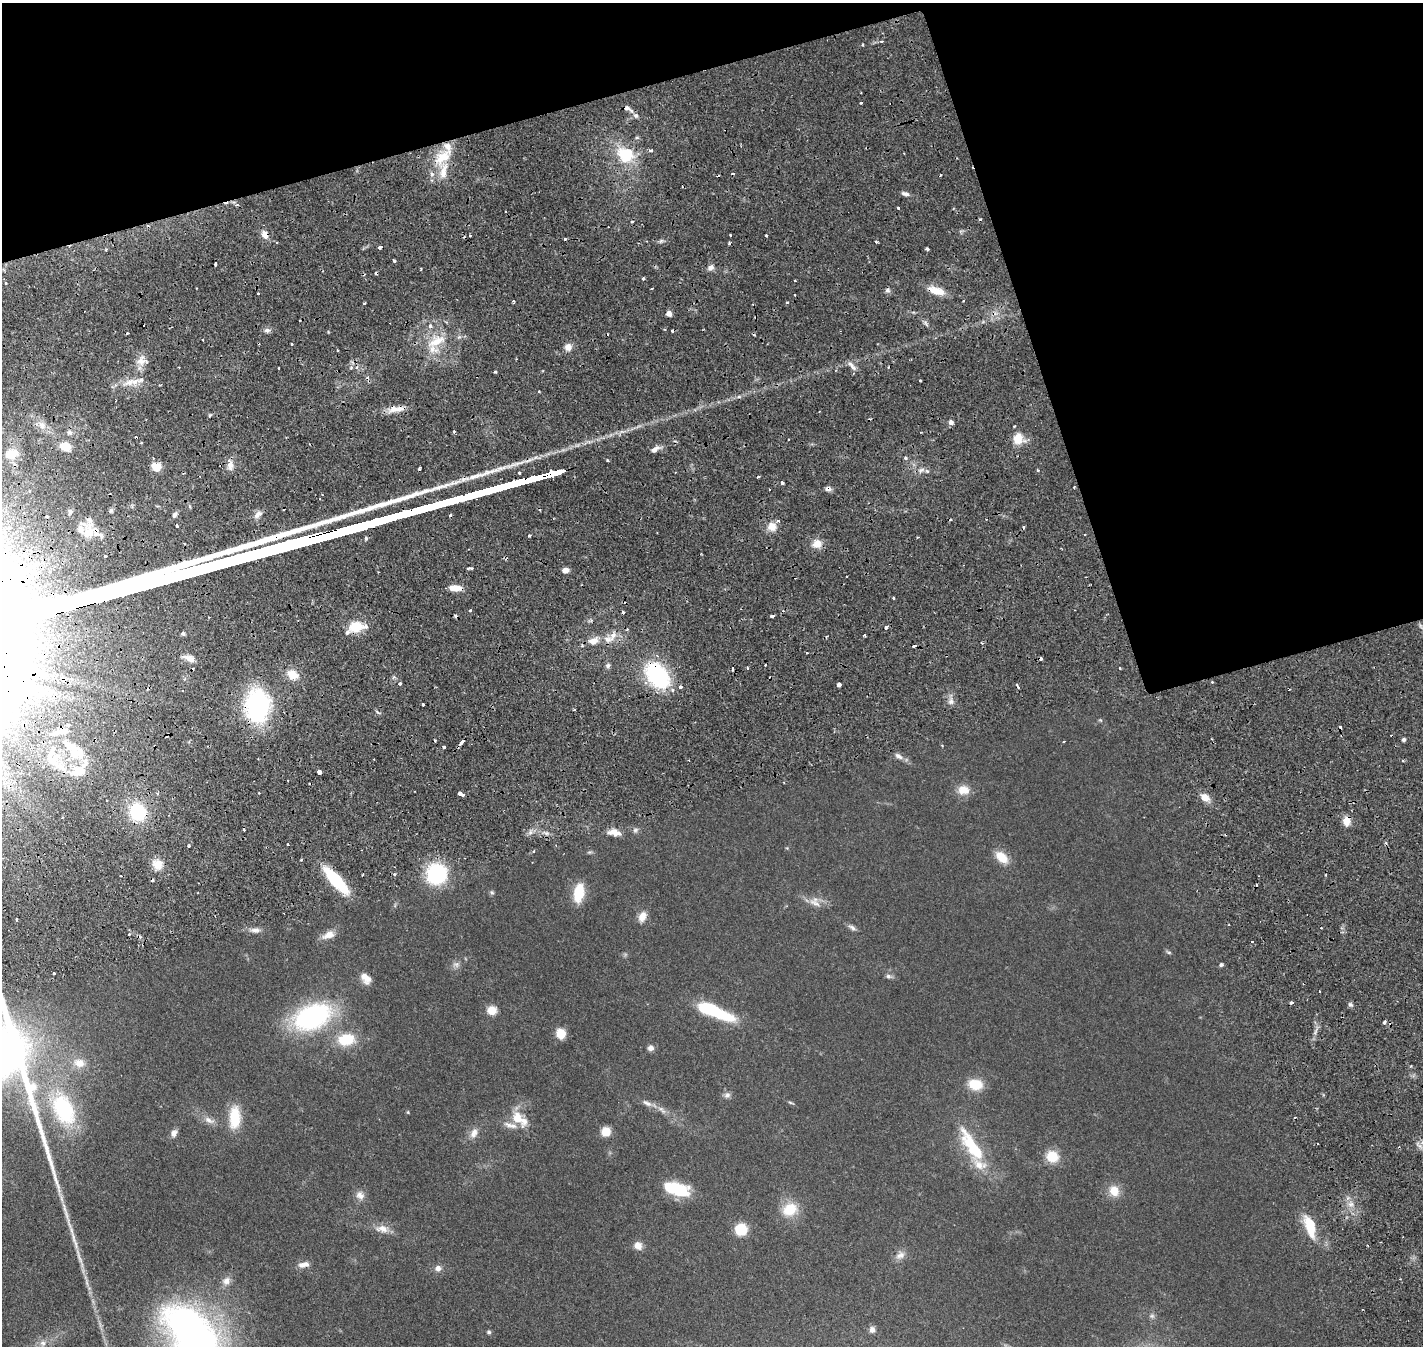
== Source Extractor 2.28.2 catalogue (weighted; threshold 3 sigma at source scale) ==
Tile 3 of 4 x 4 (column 3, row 1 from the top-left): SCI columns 3106-4526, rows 4500-5843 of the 6205 x 6198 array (HDU 1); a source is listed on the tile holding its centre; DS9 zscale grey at full resolution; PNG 1425 x 1348 px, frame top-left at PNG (2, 3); no overlay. Shown black and unused: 20% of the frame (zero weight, under 2 of 4 exposures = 12% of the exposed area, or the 3 px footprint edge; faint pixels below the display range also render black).
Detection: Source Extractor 2.28.2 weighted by HDU 2 'WHT'; one run over the whole footprint, this tile lists its part. Background 0.133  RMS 0.0063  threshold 0.0285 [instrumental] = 3 sigma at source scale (4.5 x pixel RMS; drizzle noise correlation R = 1.50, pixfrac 1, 0.05/0.05 arcsec/px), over >= 5 px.
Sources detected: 269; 1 inside a brighter object's white glare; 48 cosmic-ray / hot-pixel residue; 1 long thin detection or spike segment (spike, bleed or trail) — not listed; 16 inside a brighter listed object's ellipse — not listed separately; the other 203 listed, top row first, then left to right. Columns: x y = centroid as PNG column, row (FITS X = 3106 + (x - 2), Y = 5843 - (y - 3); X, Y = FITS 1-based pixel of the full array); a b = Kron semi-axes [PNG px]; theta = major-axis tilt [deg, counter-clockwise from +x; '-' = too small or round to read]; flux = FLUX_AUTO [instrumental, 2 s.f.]
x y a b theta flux
881 41 4 3 - 1.1
863 45 3 3 - 0.83
861 103 3 2 - 0.84
627 108 10 6 -19 2.3
636 115 8 4 -8 1.3
651 150 3 3 - 1.2
626 154 17 14 -15 24
442 157 28 14 36 16
905 194 10 5 -15 2
898 208 3 3 - 1.2
632 222 4 3 - 0.81
265 235 11 7 -61 4.2
470 235 3 2 - 0.72
766 236 3 2 - 0.86
565 239 3 3 - 1.1
876 242 4 3 - 0.7
380 247 4 3 - 2.5
927 249 4 3 - 1.7
106 250 3 3 - 0.91
394 261 3 3 - 2.2
215 264 4 3 - 6.7
711 267 7 6 - 2.7
643 278 3 3 - 1.3
6 283 3 3 - 0.9
652 288 3 2 - 0.59
888 290 6 6 - 1.4
936 291 22 9 -17 8.4
258 293 3 2 - 1.3
963 300 3 2 - 0.77
513 301 3 3 - 1.2
364 303 3 3 - 1.6
669 313 4 4 - 4.9
299 320 3 2 - 0.63
430 326 5 4 - 1.6
267 330 8 6 1 1.9
437 341 24 9 26 11
291 344 3 3 - 0.99
568 347 7 7 - 4.5
141 361 14 11 47 5.6
852 366 16 5 -47 2.7
279 368 2 2 - 0.71
351 368 4 3 - 0.8
495 372 3 3 - 1.2
920 380 3 2 - 0.77
130 382 13 8 24 5.4
539 391 2 2 - 0.67
739 396 5 4 - 1.1
395 409 21 8 6 6.7
951 422 6 5 - 2.2
42 425 11 8 -70 4.1
454 431 3 3 - 1
69 432 8 6 1 1.9
1018 439 11 9 82 9.6
66 447 11 9 -18 9.5
655 450 10 6 37 3.1
11 454 17 10 13 7.2
153 458 4 3 - 0.76
905 458 4 3 - 1.5
230 465 12 8 -87 4
156 467 9 7 -36 9.1
921 470 8 4 36 1.7
519 473 3 3 - 1.2
758 477 3 2 - 0.67
782 483 3 3 - 2.5
1074 487 3 3 - 0.73
828 489 7 6 - 2.4
29 491 4 3 - 0.78
111 510 6 4 89 1.1
24 513 4 4 - 1.2
175 514 8 5 51 1.7
177 526 4 2 - 1.5
772 527 11 10 - 6
89 532 18 13 51 9.8
529 536 3 3 - 0.97
817 544 12 10 5 5.5
106 556 3 3 - 1.5
469 568 5 3 - 2.7
565 570 6 5 - 3.5
50 572 3 2 - 1.1
455 588 16 7 -3 5.7
893 598 3 3 - 1.1
470 610 3 3 - 1.5
623 612 3 3 - 1.3
772 616 4 3 - 6
356 627 16 11 16 14
887 627 4 3 - 1.8
183 633 5 4 - 1.1
865 634 3 2 - 0.88
607 639 13 8 2 5.3
593 641 13 9 10 5.5
982 643 4 3 - 0.94
914 646 4 3 - 6.8
190 659 15 8 -33 4.1
608 666 6 6 - 1.4
748 668 3 3 - 0.74
292 675 12 9 -26 8.2
657 675 25 18 -51 62
394 677 6 3 -18 0.89
71 679 5 4 - 1.1
1212 682 3 3 - 0.57
400 683 3 3 - 1.4
839 684 4 4 - 9
680 687 3 3 - 2.6
951 701 8 6 -69 2.3
423 704 3 3 - 1.7
257 706 26 19 -88 92
574 710 3 2 - 0.59
377 712 8 3 -45 0.91
1100 720 5 5 - 0.68
61 731 18 7 16 5.5
435 740 3 3 - 2
1404 740 4 4 - 1.6
1064 741 4 2 - 0.42
462 742 7 3 47 3.6
66 743 12 6 -53 3.6
942 745 3 3 - 0.46
444 746 3 3 - 4.8
78 753 22 12 7 12
899 756 13 6 -30 3
52 760 18 15 -1 12
689 761 3 2 - 0.43
1403 761 3 3 - 0.65
79 771 14 12 -13 11
319 772 3 3 - 38
963 790 15 12 -2 7
259 793 3 2 - 0.64
460 794 5 3 - 6.7
1205 797 10 8 -37 6.1
138 812 15 13 -62 38
1346 821 9 8 - 6
635 830 6 6 - 1.4
614 832 17 8 -10 5.2
546 833 7 4 -18 1.4
288 844 3 2 - 0.78
189 846 3 3 - 1.6
787 848 5 4 - 0.53
534 851 5 3 - 0.43
589 852 8 4 18 0.84
1002 857 17 10 -45 8.8
157 864 13 12 - 7.3
394 874 4 4 - 0.79
436 874 15 14 - 59
336 880 29 9 -48 35
492 893 7 6 - 1
579 893 17 9 80 18
815 903 22 8 -25 5.2
642 917 13 9 67 4.9
16 919 3 2 - 0.52
852 927 13 6 -36 2
255 930 15 6 -1 3.1
129 934 3 3 - 1.1
329 935 16 9 20 5.4
1168 952 8 4 -26 0.9
456 964 11 8 5 2.5
1221 965 5 4 - 0.99
54 973 3 2 - 0.82
888 976 7 6 - 1.5
366 978 13 9 -51 5.6
1320 991 3 2 - 0.75
1292 1002 4 3 - 3.4
1350 1005 7 5 -33 1.2
492 1010 5 5 - 26
712 1011 38 10 -21 47
312 1017 42 25 21 82
1384 1022 4 3 - 1.5
561 1033 9 8 - 10
346 1039 22 15 6 17
651 1048 7 7 - 2.3
79 1063 15 11 -13 5.7
975 1084 14 10 -12 14
727 1095 8 8 - 2
647 1103 16 7 -25 3.2
791 1103 9 3 -10 0.72
63 1109 42 24 -66 52
662 1110 16 6 -39 3.4
408 1112 5 4 - 0.48
235 1117 26 13 88 17
517 1118 20 11 -57 11
209 1120 15 8 -27 3.9
606 1132 8 8 - 9.1
174 1133 9 7 62 2.8
474 1133 15 9 65 4.2
972 1146 52 16 -58 32
1052 1156 11 10 - 13
682 1191 17 14 -41 17
1114 1191 14 12 -66 7.7
360 1195 12 11 - 3.9
1351 1204 6 6 - 1.8
790 1209 19 16 20 13
1310 1226 32 12 -72 15
382 1229 19 10 -8 5.6
741 1229 10 10 - 16
638 1245 10 9 - 3.9
900 1255 14 10 37 3.9
79 1256 39 5 -73 8.2
304 1264 15 7 10 3.5
438 1268 8 7 - 3.1
226 1281 12 11 - 3.7
1152 1316 7 7 - 1.6
188 1326 53 35 -28 190
872 1329 7 6 - 2.5
489 1332 5 5 - 1
43 1343 10 10 - 3.4
Overlapping masked pixels (flux is a lower limit): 14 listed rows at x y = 627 108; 265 235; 936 291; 395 409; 1018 439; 828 489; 89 532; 657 675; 257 706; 61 731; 79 771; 138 812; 1346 821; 336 880
Unlisted compact peaks at least as high as the median listed source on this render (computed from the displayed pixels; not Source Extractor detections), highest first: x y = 661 241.